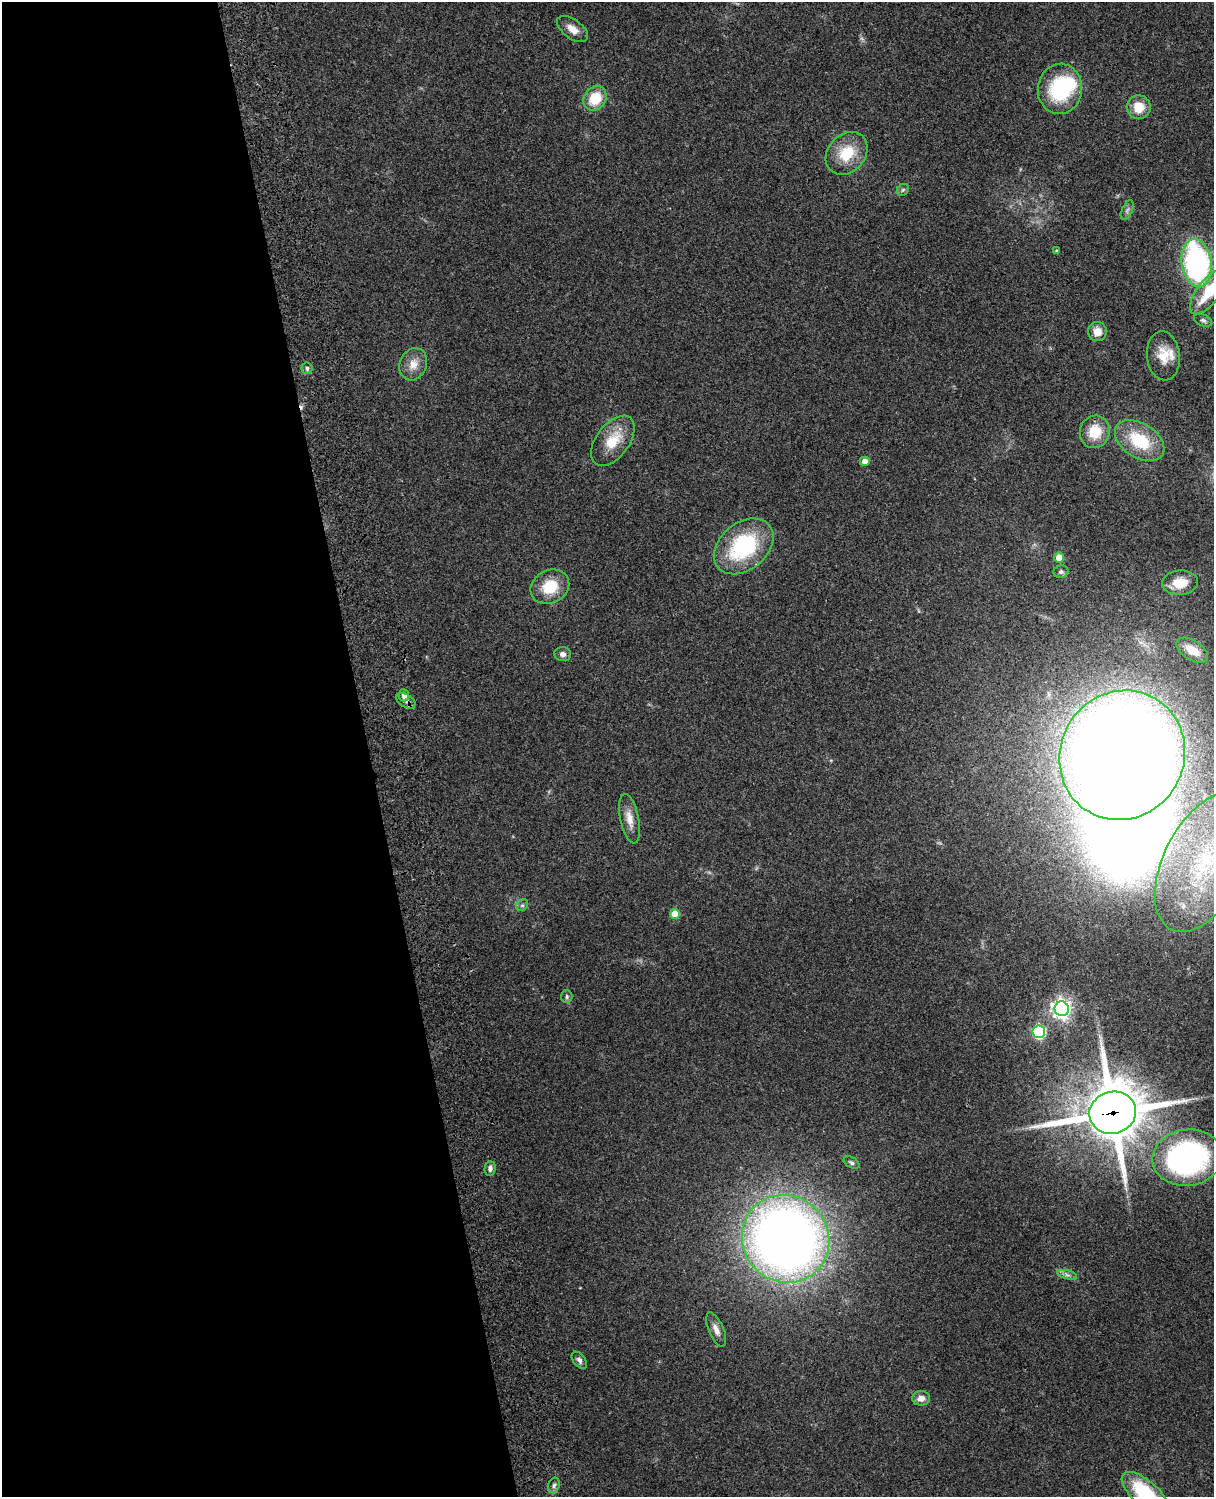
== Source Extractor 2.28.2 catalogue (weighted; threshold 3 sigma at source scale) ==
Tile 5 of 4 x 3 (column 1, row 2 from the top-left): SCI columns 120-1331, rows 1660-3154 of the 5087 x 4927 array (HDU 1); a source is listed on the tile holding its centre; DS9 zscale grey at full resolution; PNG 1216 x 1499 px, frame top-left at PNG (2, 2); each listed source drawn as its Kron ellipse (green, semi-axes under 4 px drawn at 4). Shown black and unused: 30% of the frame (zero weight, under 3 of 4 exposures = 6% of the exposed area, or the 3 px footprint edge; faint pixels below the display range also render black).
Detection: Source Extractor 2.28.2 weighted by HDU 2 'WHT'; one run over the whole footprint, this tile lists its part. Background 0.233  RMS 0.0086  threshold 0.0387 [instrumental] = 3 sigma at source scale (4.5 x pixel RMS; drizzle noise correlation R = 1.50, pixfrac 1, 0.05/0.05 arcsec/px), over >= 5 px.
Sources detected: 51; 2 inside a brighter object's white glare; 1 cosmic-ray / hot-pixel residue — neither listed nor drawn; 1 inside a brighter listed object's ellipse — not listed separately; the other 47 listed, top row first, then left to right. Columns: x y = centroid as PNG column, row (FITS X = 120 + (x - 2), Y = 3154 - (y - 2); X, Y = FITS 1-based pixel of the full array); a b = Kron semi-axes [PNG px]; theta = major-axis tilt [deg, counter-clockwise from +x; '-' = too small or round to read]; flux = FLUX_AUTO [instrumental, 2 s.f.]
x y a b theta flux
572 29 18 9 -36 8.8
1060 89 25 22 84 66
595 98 13 11 56 24
1139 107 12 12 - 15
847 153 23 18 48 29
903 190 6 5 - 1.8
1127 210 10 5 66 2.8
1057 251 4 4 - 1.3
1197 263 24 15 -81 200
1209 292 27 11 53 33
1203 320 9 6 -23 2.6
1097 332 9 9 - 9.4
1163 356 24 16 -84 19
413 364 16 13 66 11
307 368 6 5 - 2.5
1095 432 16 15 - 22
613 441 29 16 53 25
1140 441 27 17 -32 42
865 461 5 4 - 7.9
744 546 33 23 40 87
1059 558 5 5 - 12
1061 572 7 6 - 2.3
1180 583 18 12 5 16
550 587 20 16 29 26
1192 650 18 9 -32 16
563 654 8 7 - 3.5
404 695 6 5 - 4.6
406 701 10 6 -29 3.7
1122 755 66 62 60 2000
629 819 25 9 -78 10
1205 862 75 41 63 160
522 905 6 5 - 1.8
675 914 5 5 - 17
567 996 6 6 - 1.8
1062 1009 7 7 - 470
1039 1032 6 6 - 130
1113 1113 23 21 15 4900
1188 1158 35 28 8 220
852 1163 8 5 -28 2.1
490 1168 7 5 88 3.1
786 1239 45 43 -45 830
1067 1275 10 4 -13 2.6
716 1329 18 7 -66 6.4
579 1360 10 6 -51 2.8
921 1398 9 7 2 5.9
554 1485 8 5 71 2.8
1145 1494 29 12 -42 66
Overlapping masked pixels (flux is a lower limit): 3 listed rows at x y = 406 701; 1122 755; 1113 1113
Isophote crosses this tile's border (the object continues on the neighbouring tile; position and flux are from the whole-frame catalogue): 3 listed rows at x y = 1209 292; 1205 862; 1145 1494